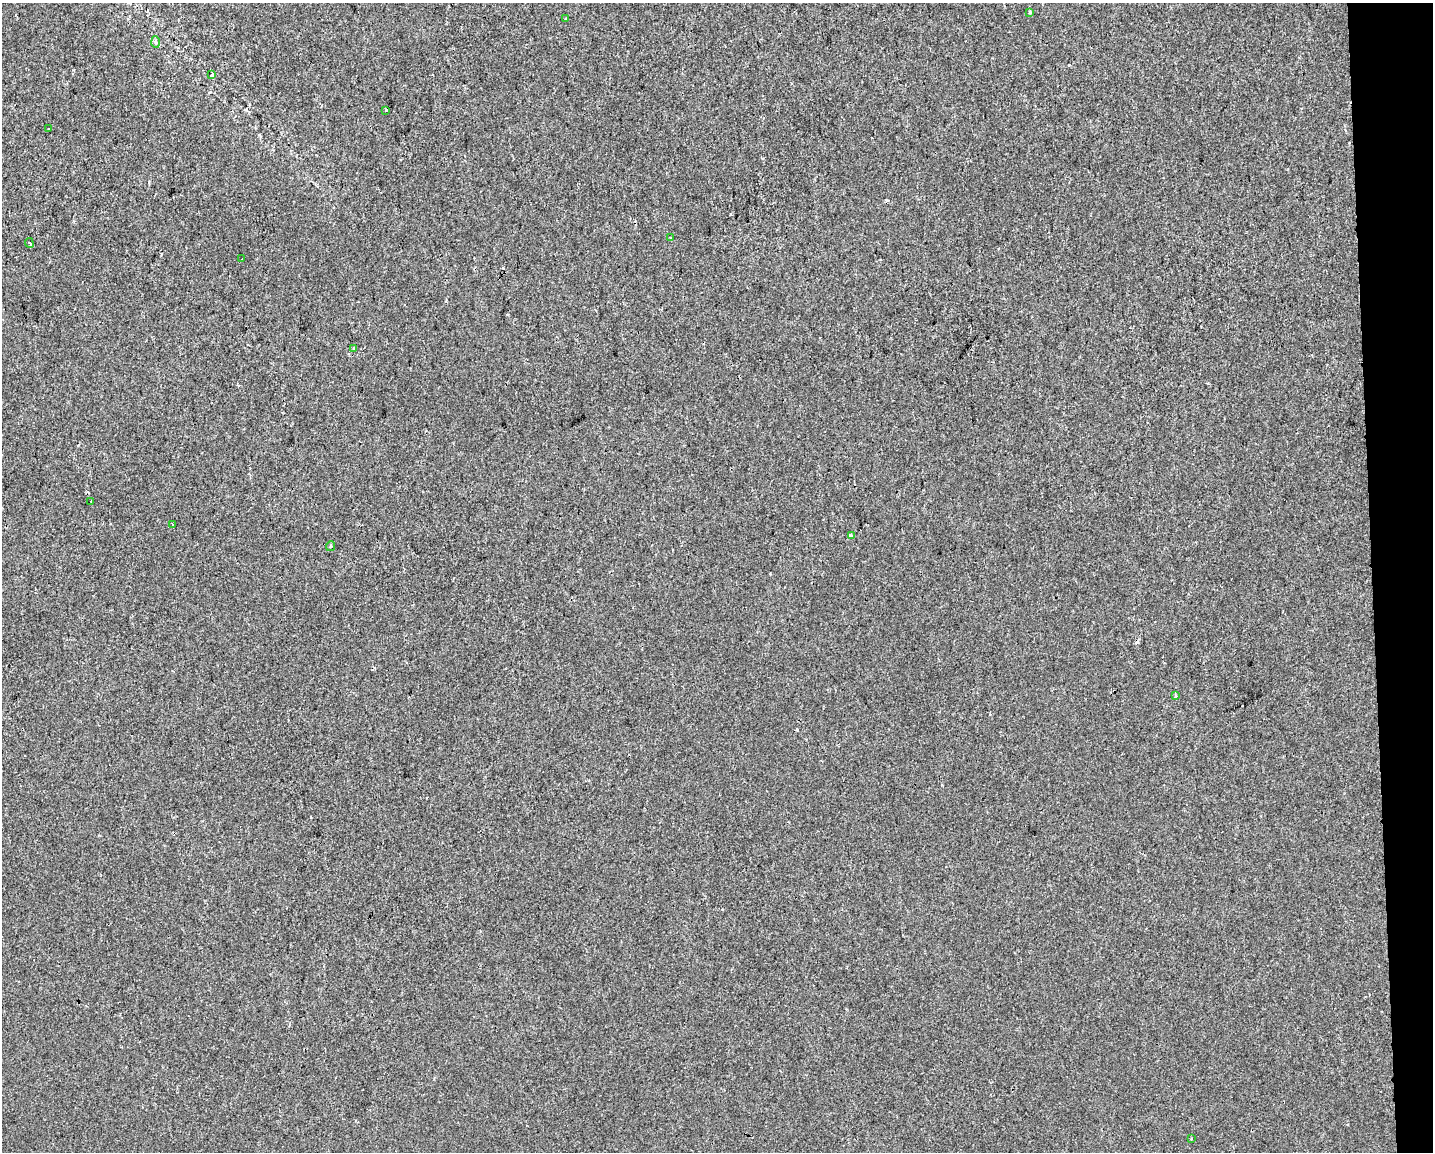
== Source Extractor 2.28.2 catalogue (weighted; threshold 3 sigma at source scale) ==
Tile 9 of 3 x 4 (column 3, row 3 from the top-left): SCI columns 2873-4303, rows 1151-2300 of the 4355 x 4601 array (HDU 1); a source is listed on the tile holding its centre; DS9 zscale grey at full resolution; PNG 1435 x 1154 px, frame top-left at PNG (2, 3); each listed source drawn as its Kron ellipse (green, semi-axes under 4 px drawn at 4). Shown black and unused: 4% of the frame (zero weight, under 2 of 3 exposures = <1% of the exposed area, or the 3 px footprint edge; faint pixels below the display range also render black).
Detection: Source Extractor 2.28.2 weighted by HDU 2 'WHT'; one run over the whole footprint, this tile lists its part. Background 3.87e-04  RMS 0.0042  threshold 0.0191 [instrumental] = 3 sigma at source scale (4.5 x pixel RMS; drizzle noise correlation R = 1.50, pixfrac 1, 0.0396/0.0396 arcsec/px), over >= 5 px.
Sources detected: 19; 3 cosmic-ray / hot-pixel residue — neither listed nor drawn; the other 16 listed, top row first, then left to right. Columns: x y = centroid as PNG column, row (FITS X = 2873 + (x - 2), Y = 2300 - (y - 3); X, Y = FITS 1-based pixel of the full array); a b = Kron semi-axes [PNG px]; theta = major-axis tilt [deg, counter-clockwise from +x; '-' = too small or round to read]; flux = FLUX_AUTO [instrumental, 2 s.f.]
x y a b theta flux
1030 12 3 3 - 1.1
565 19 4 3 - 0.88
155 42 6 4 -88 0.69
212 75 4 3 - 0.61
386 110 3 3 - 1.9
49 129 3 2 - 0.69
671 237 4 2 - 0.32
29 243 5 3 - 1.2
242 259 3 2 - 0.85
354 348 3 3 - 0.86
91 501 3 3 - 0.49
173 525 4 3 - 3
851 536 4 3 - 1.5
331 546 5 3 - 0.41
1176 696 4 4 - 0.75
1191 1139 3 3 - 0.37
Unlisted compact peaks at least as high as the median listed source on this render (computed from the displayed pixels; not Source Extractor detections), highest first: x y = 446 301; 942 785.